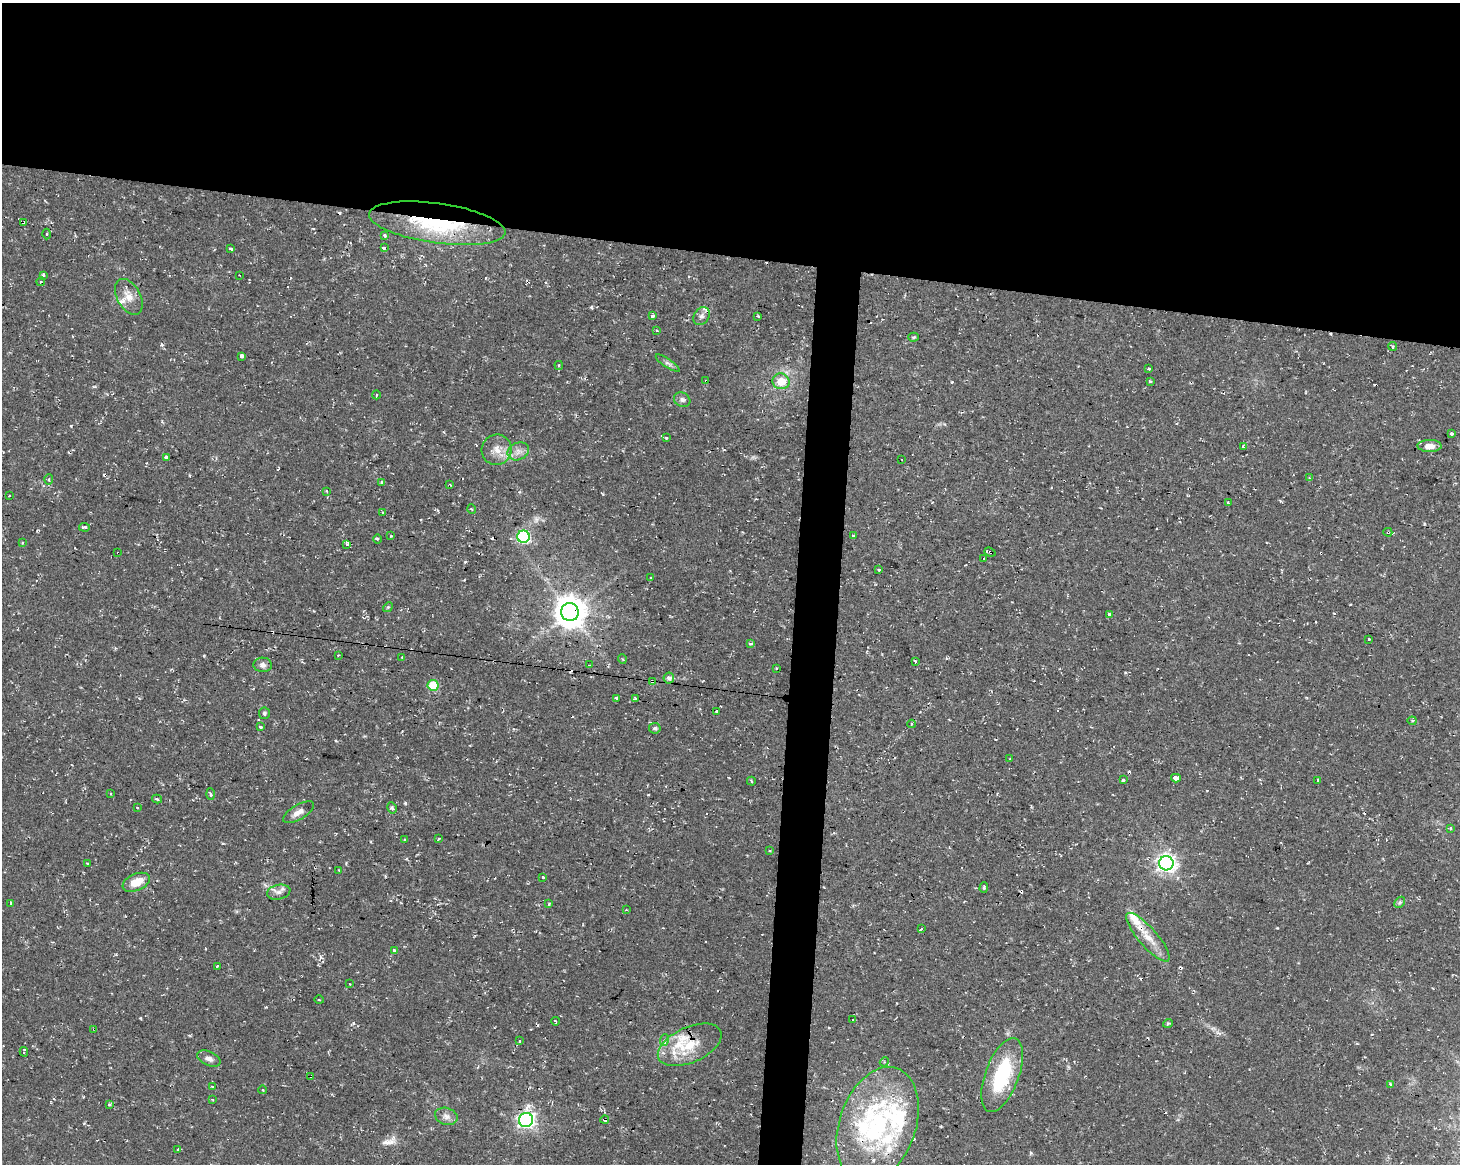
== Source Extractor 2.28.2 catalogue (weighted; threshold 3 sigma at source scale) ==
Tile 2 of 3 x 4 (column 2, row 1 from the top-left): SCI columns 1742-3199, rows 3489-4650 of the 4882 x 4662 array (HDU 1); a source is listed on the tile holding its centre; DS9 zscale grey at full resolution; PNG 1462 x 1166 px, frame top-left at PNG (2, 3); each listed source drawn as its Kron ellipse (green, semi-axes under 4 px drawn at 4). Shown black and unused: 24% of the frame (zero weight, under 2 of 3 exposures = <1% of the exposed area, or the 3 px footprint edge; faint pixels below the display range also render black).
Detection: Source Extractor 2.28.2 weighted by HDU 2 'WHT'; one run over the whole footprint, this tile lists its part. Background 0.0261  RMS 0.0038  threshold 0.0172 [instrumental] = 3 sigma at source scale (4.5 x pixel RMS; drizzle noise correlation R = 1.50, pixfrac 1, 0.0396/0.0396 arcsec/px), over >= 5 px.
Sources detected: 181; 34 cosmic-ray / hot-pixel residue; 1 long thin detection or spike segment (spike, bleed or trail) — neither listed nor drawn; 14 inside a brighter listed object's ellipse — not listed separately; the other 132 listed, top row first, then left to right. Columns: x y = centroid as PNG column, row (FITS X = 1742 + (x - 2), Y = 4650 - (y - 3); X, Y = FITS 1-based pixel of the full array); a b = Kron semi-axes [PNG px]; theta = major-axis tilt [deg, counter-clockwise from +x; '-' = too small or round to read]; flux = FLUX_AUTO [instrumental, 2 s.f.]
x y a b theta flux
23 222 3 3 - 0.62
437 223 69 20 -8 41
46 234 5 3 - 0.41
385 235 3 3 - 1.8
384 248 4 3 - 2.6
231 249 3 3 - 0.71
43 275 3 3 - 0.81
239 275 2 2 - 0.25
41 282 4 3 - 0.37
129 297 19 11 -62 4.8
653 316 4 3 - 1.7
701 316 9 7 57 1.7
758 316 4 3 - 0.87
656 331 3 3 - 1.2
914 337 5 4 - 0.53
1392 346 4 3 - 0.76
242 356 4 4 - 1.9
668 363 14 3 -34 1.2
559 365 4 3 - 0.6
1149 368 3 3 - 1.1
706 381 3 3 - 1.3
781 381 8 8 - 7.1
1150 381 3 3 - 0.94
376 395 4 2 - 0.35
682 400 8 7 - 1.3
1452 433 4 3 - 4.5
666 438 4 3 - 0.47
1430 446 12 6 -1 3.2
1243 447 4 3 - 0.69
497 450 15 15 - 5
518 451 11 8 25 2.6
166 457 4 4 - 1.6
902 459 3 2 - 0.48
1309 478 4 2 - 0.29
49 479 5 3 - 0.47
381 482 4 2 - 0.28
450 484 4 3 - 0.5
326 491 3 2 - 0.33
9 496 2 2 - 0.26
1228 503 3 3 - 1.2
472 509 5 3 - 0.35
383 512 3 2 - 0.51
84 527 5 3 - 1.2
1388 532 4 4 - 0.5
391 536 3 2 - 0.31
853 536 3 2 - 0.45
523 537 6 6 - 52
377 539 4 3 - 0.48
22 543 3 3 - 0.4
347 544 4 3 - 3
990 552 6 3 -21 1.9
118 553 3 3 - 3.8
984 558 2 2 - 0.31
879 570 3 3 - 1.1
651 578 3 3 - 1.7
388 607 5 4 - 0.49
570 612 9 9 - 690
1109 614 4 3 - 2.8
1369 639 3 3 - 0.98
750 644 4 3 - 2
338 655 2 2 - 0.27
402 657 3 3 - 0.39
622 659 5 3 - 0.37
915 662 3 3 - 1.5
263 665 9 7 -3 1.7
590 665 3 2 - 0.39
776 668 2 2 - 0.36
669 678 5 5 - 2.1
652 681 4 3 - 0.49
433 685 5 5 - 13
616 698 4 3 - 2.5
636 699 4 3 - 0.76
717 711 3 3 - 1.3
264 713 5 5 - 0.64
1412 721 4 4 - 0.6
911 724 4 3 - 0.45
261 727 3 3 - 1.7
655 728 6 5 - 0.9
1010 759 2 2 - 0.31
1176 778 5 3 - 16
1123 780 3 3 - 5.8
1318 780 3 3 - 1
751 781 4 2 - 0.44
110 794 3 2 - 0.51
210 794 5 3 - 0.51
157 799 5 3 - 0.55
137 808 3 3 - 0.48
392 808 6 4 -80 0.77
298 812 17 7 31 2.8
1450 828 4 3 - 0.63
439 839 3 3 - 0.46
405 840 3 3 - 0.83
770 851 3 2 - 0.37
88 863 3 2 - 0.34
1166 863 7 7 - 190
339 870 3 3 - 0.38
543 877 3 3 - 0.69
136 882 14 8 23 6.1
984 888 5 4 - 0.49
279 892 12 7 12 2
1400 902 6 4 46 0.66
11 903 4 2 - 0.42
549 904 3 3 - 0.51
626 910 3 2 - 0.26
921 929 3 3 - 1.3
1148 937 31 9 -49 7.2
394 951 4 3 - 1.2
218 966 3 3 - 1.5
349 984 3 2 - 0.43
319 1000 4 3 - 0.38
853 1020 3 3 - 0.99
555 1021 4 3 - 0.69
1168 1023 5 3 - 0.49
94 1029 3 3 - 0.5
664 1040 6 4 69 0.77
520 1041 3 2 - 0.55
690 1045 34 17 24 13
24 1052 5 2 - 1.1
209 1059 12 7 -24 1.8
884 1062 5 4 - 0.44
1002 1075 39 16 70 28
311 1076 4 3 - 1.3
1390 1084 3 3 - 0.6
212 1086 3 2 - 0.36
263 1090 4 3 - 0.33
212 1099 4 2 - 0.3
109 1104 3 3 - 0.51
446 1116 11 8 -17 2.1
526 1120 7 7 - 150
605 1120 4 3 - 8.2
878 1125 60 38 71 54
178 1149 3 3 - 1.1
Overlapping masked pixels (flux is a lower limit): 18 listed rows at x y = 23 222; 437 223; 706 381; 1388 532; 990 552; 118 553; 570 612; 652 681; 433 685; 1166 863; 394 951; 94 1029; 690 1045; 1002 1075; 311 1076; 526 1120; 605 1120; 878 1125
Unlisted compact peaks at least as high as the median listed source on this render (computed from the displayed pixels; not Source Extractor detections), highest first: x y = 405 803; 71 426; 591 307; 353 1023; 952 382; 140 1018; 321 957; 161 345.